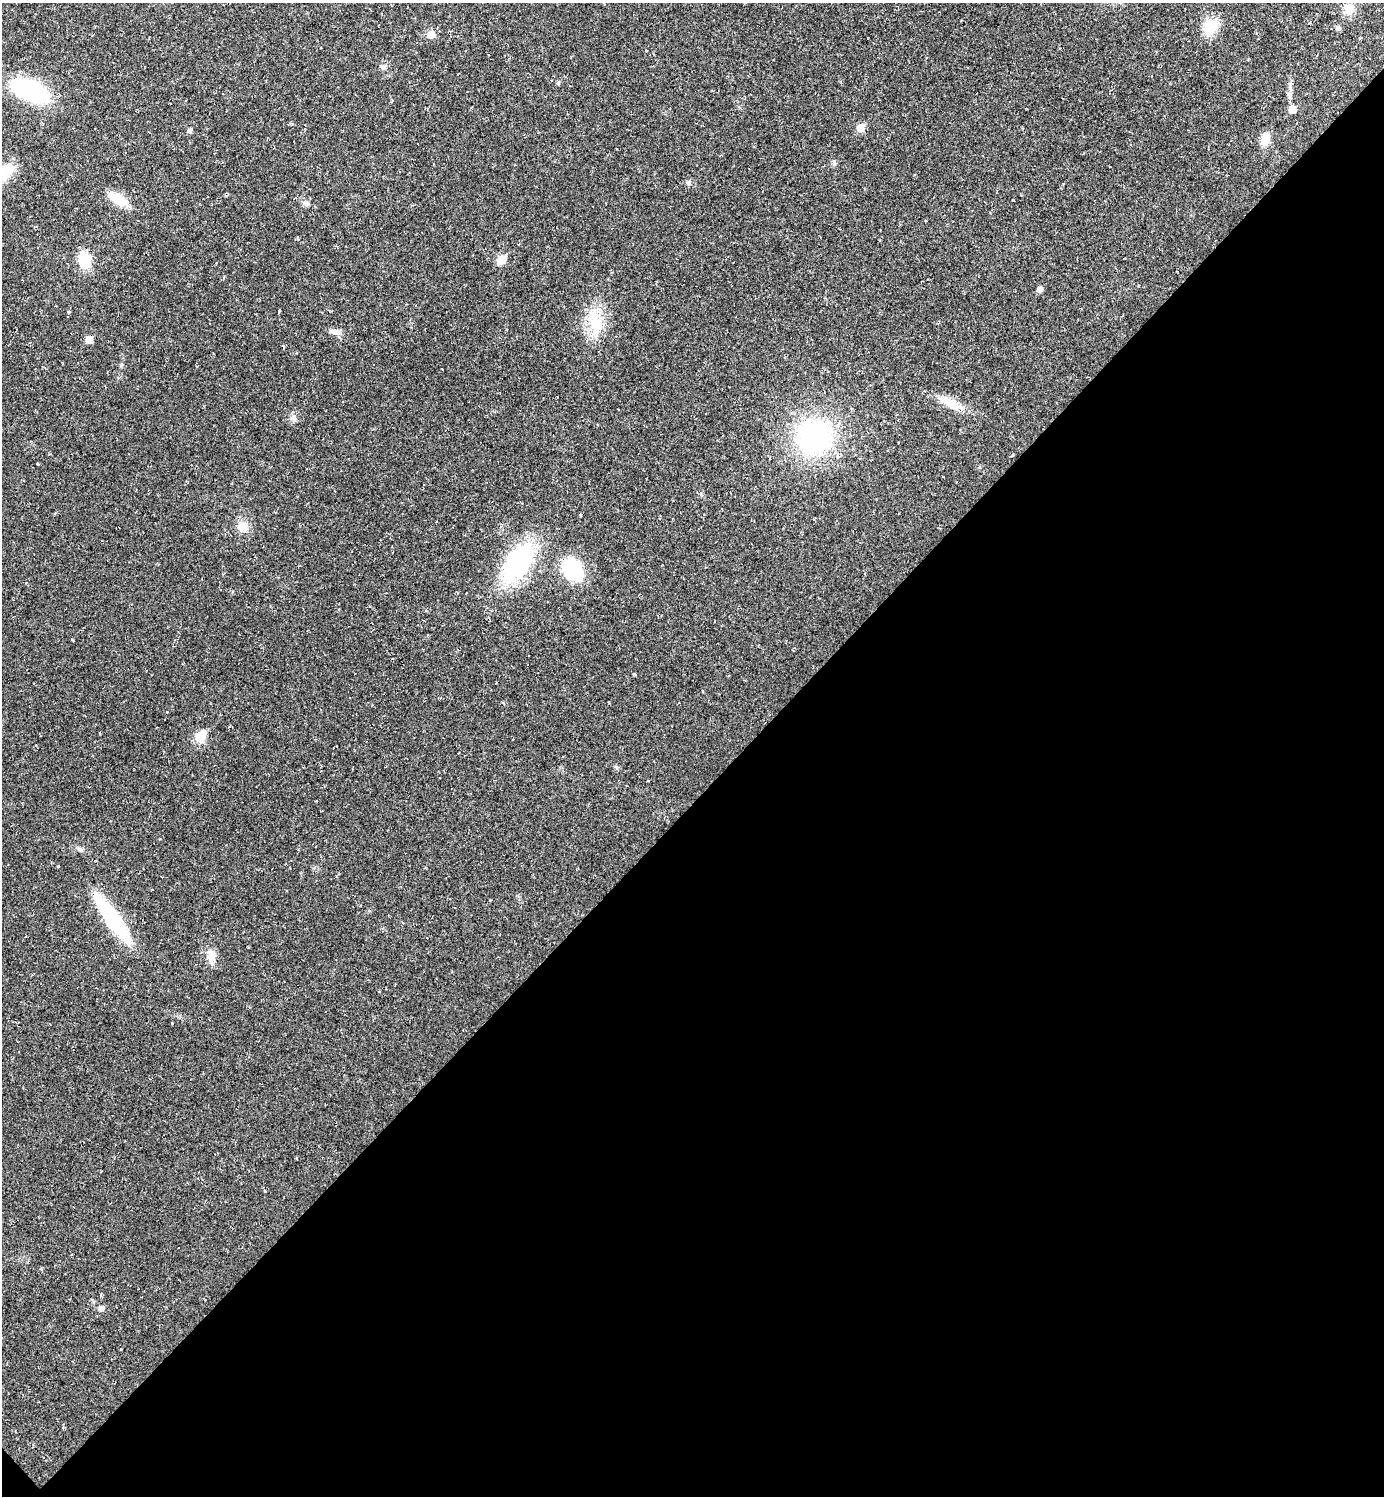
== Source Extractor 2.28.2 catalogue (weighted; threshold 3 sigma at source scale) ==
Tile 15 of 4 x 4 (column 3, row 4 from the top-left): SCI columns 2918-4299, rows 2-1495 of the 5977 x 5977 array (HDU 1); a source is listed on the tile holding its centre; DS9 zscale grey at full resolution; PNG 1386 x 1498 px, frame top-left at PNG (2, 3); no overlay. Shown black and unused: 47% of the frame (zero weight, under 2 of 3 exposures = <1% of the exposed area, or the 3 px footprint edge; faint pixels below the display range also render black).
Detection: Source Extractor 2.28.2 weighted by HDU 2 'WHT'; one run over the whole footprint, this tile lists its part. Background 0.0318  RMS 0.0063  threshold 0.0283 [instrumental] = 3 sigma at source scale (4.5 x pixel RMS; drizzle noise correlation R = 1.50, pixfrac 1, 0.05/0.05 arcsec/px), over >= 5 px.
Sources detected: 31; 1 cosmic-ray / hot-pixel residue — not listed; the other 30 listed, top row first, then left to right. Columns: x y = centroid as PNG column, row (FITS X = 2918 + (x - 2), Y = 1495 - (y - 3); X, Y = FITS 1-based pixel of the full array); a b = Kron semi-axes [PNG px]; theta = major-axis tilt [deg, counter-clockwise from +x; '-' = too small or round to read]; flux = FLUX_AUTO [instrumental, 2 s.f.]
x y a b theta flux
1348 9 14 13 - 7.6
1210 27 22 16 63 14
1338 28 7 6 - 1.5
431 34 9 7 40 5.4
383 67 7 6 - 1.7
558 83 7 4 84 0.93
29 90 34 16 -25 83
1292 109 6 6 - 7.5
860 128 6 6 - 9.6
189 130 5 5 - 1.6
1265 139 17 10 71 6.6
117 199 24 12 -30 11
306 203 9 6 -39 2.1
84 260 16 11 -79 16
501 260 6 5 - 18
1040 289 5 5 - 3.3
595 321 32 14 -64 19
335 332 15 7 -12 3.3
89 339 5 5 - 7.1
950 402 30 11 -29 12
293 417 10 6 -81 2.2
814 436 27 25 -6 120
242 527 14 12 -55 6.9
518 562 46 25 56 73
572 569 27 21 -60 32
200 736 6 5 - 27
616 767 6 4 -18 0.85
112 918 50 11 -55 69
211 956 18 10 -79 6
101 1308 6 5 - 2.7
Overlapping masked pixels (flux is a lower limit): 1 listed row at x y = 112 918
Unlisted compact peaks at least as high as the median listed source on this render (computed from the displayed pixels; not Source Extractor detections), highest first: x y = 58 866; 834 162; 279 311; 689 183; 68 312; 580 515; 73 640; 265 1191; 979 467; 41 1269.